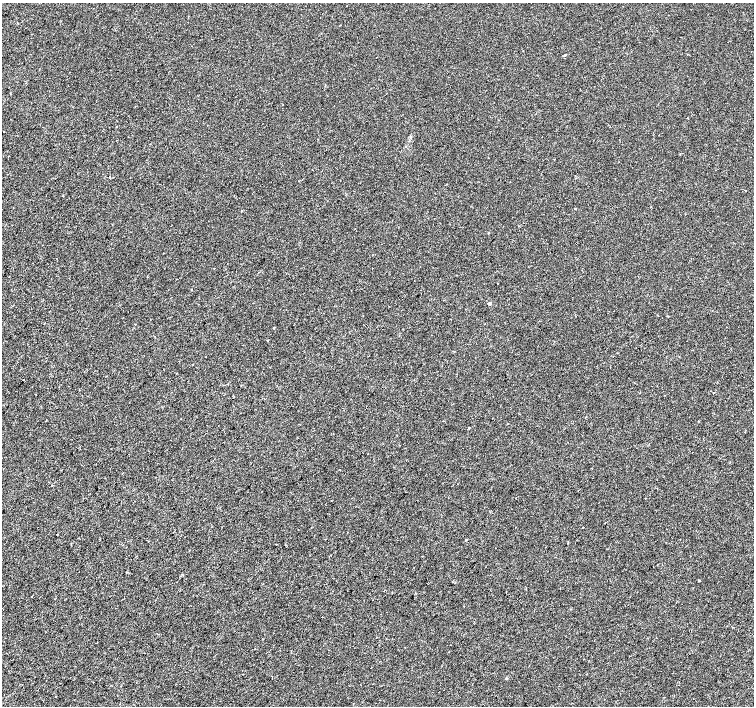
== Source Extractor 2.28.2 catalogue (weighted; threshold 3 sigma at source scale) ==
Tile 7 of 4 x 4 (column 3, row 2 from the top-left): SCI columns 3012-4514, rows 3048-4454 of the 6016 x 6029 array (HDU 1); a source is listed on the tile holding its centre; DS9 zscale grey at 2 x 2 block average (1 PNG px = mean of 2 x 2 image px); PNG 756 x 708 px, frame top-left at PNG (2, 3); no overlay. Shown black and unused: <1% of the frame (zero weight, under 2 of 3 exposures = <1% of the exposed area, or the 3 px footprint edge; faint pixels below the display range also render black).
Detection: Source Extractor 2.28.2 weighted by HDU 2 'WHT'; one run over the whole footprint, this tile lists its part. Background 2.22e-04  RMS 0.0026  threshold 0.0116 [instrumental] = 3 sigma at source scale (4.5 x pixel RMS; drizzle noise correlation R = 1.50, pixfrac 1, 0.0396/0.0396 arcsec/px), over >= 5 px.
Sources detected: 16; all 16 listed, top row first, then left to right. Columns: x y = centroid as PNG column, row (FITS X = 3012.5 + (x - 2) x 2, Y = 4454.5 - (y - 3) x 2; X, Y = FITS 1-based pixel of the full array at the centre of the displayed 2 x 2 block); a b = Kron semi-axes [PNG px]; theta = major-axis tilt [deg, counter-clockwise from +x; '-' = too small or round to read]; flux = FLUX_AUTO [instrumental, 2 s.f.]
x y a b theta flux
116 126 2 2 - 1
4 131 2 2 - 0.59
109 177 2 2 - 0.32
114 177 2 2 - 0.21
575 209 2 2 - 0.51
241 211 2 2 - 0.41
191 290 2 2 - 0.55
490 304 2 2 - 1.5
274 328 2 2 - 0.6
713 393 2 2 - 0.37
469 427 2 2 - 0.39
583 527 2 2 - 0.69
57 534 2 2 - 0.48
466 540 2 2 - 0.57
148 541 2 2 - 0.46
699 580 2 2 - 0.69
Diffuse or blended objects may show on this block-average render without a row.